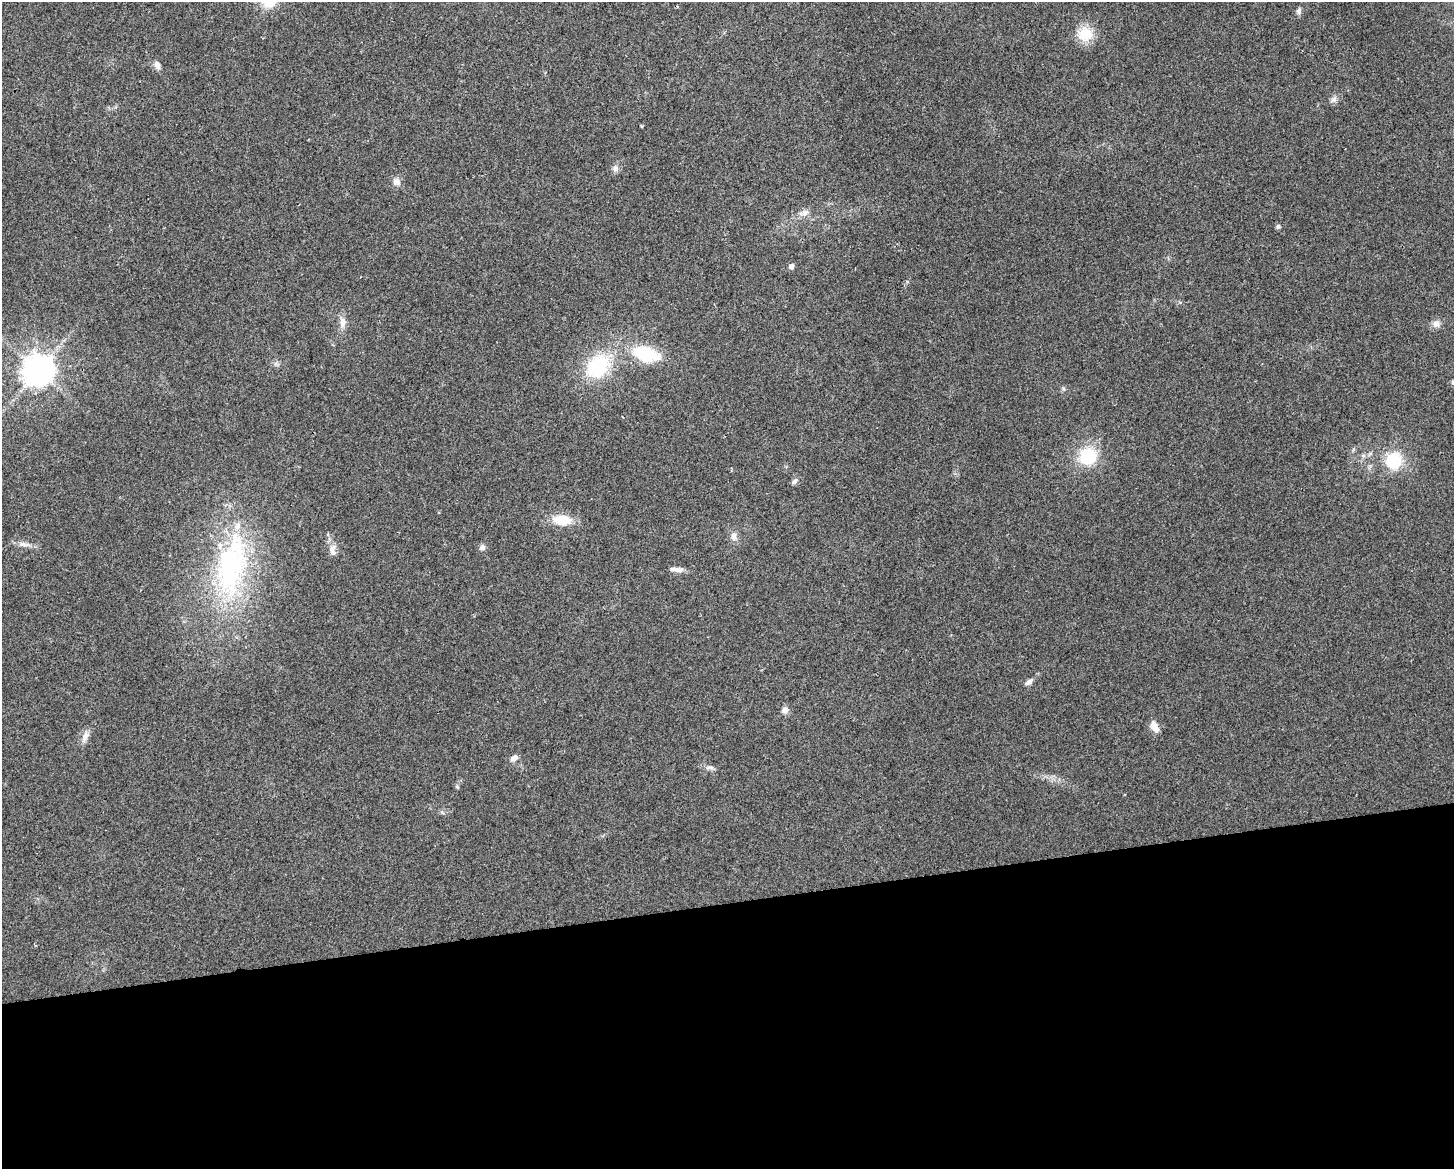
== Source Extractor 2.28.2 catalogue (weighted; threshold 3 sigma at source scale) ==
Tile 11 of 3 x 4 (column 2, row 4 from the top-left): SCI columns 1466-2917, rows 1-1167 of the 4427 x 4669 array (HDU 1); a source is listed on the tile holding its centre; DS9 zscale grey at full resolution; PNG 1456 x 1171 px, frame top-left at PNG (2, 2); no overlay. Shown black and unused: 23% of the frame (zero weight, under 2 of 3 exposures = <1% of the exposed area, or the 3 px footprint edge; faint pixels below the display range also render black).
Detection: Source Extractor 2.28.2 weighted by HDU 2 'WHT'; one run over the whole footprint, this tile lists its part. Background 0.0441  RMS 0.0067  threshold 0.0299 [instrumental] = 3 sigma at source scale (4.5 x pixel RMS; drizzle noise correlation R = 1.50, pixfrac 1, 0.0396/0.0396 arcsec/px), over >= 5 px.
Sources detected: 34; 2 cosmic-ray / hot-pixel residue — not listed; the other 32 listed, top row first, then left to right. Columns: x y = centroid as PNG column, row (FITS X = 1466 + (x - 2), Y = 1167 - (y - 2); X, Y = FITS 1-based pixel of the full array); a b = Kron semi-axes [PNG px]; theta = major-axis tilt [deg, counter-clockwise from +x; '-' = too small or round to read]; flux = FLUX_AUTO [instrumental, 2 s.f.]
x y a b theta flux
1299 11 9 6 81 1.9
1085 34 19 18 - 15
157 65 10 7 -67 3.4
1334 99 10 6 31 2.5
642 126 5 3 - 0.55
615 168 9 8 - 2.8
397 182 11 10 - 3.6
805 213 11 9 57 3.5
1278 227 5 4 - 1.7
791 266 5 4 - 3.9
342 322 16 8 -89 4.5
1436 324 10 9 - 3.9
646 354 25 14 -14 36
598 366 26 20 48 46
38 370 9 9 - 1100
1453 382 7 6 - 1.4
1088 456 19 18 - 30
1394 461 17 16 - 26
794 481 9 6 46 2
562 520 17 10 -4 18
733 536 11 8 89 3.5
24 544 21 5 -6 4.1
482 548 8 8 - 2.2
332 550 17 9 -86 4.9
232 565 99 38 79 120
676 569 18 6 -7 3.8
1029 682 12 6 35 2.9
785 710 9 8 - 3
1154 727 15 8 -64 5.2
85 737 17 8 67 4.4
514 758 10 6 27 3.3
710 767 12 4 -7 2
Isophote crosses this tile's border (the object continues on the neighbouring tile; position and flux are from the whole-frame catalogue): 1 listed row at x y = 1453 382